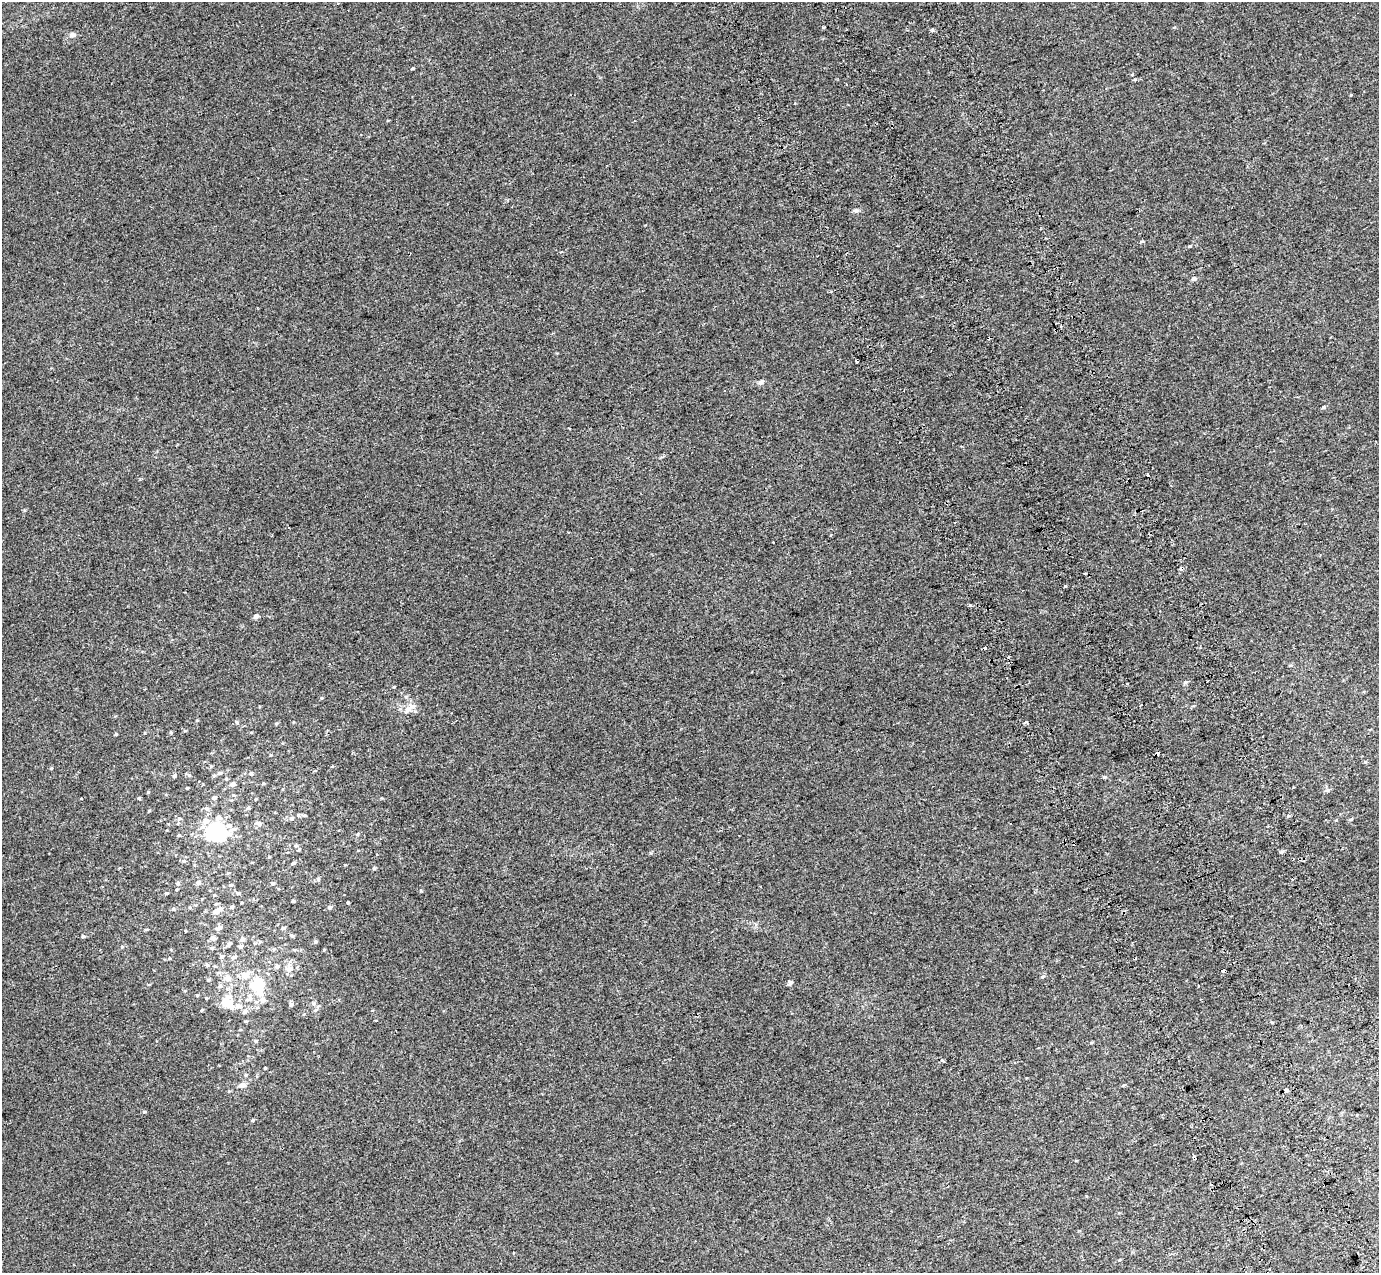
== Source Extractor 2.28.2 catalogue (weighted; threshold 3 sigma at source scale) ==
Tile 6 of 4 x 4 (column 2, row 2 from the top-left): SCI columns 1480-2856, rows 2767-4037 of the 5712 x 5475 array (HDU 1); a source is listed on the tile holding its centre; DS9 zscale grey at full resolution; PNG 1381 x 1275 px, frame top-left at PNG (2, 2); no overlay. Shown black and unused: <1% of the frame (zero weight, under 2 of 3 exposures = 6% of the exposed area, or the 3 px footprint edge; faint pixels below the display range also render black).
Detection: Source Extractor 2.28.2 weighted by HDU 2 'WHT'; one run over the whole footprint, this tile lists its part. Background 0.00395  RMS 0.007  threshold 0.0313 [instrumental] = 3 sigma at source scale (4.5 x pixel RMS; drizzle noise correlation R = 1.50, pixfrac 1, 0.0396/0.0396 arcsec/px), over >= 5 px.
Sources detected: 128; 16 cosmic-ray / hot-pixel residue — not listed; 4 inside a brighter listed object's ellipse — not listed separately; the other 108 listed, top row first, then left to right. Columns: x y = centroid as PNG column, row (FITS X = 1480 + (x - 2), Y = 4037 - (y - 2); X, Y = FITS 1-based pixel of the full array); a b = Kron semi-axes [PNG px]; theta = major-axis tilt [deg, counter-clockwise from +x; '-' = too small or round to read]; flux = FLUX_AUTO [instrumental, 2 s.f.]
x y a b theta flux
824 27 4 3 - 1.1
72 35 9 7 2 2.4
1351 95 3 3 - 3.2
794 103 3 3 - 0.89
856 210 6 5 - 1.7
1142 241 5 3 - 0.76
1194 279 6 5 - 1.7
857 361 3 3 - 4.3
761 382 8 6 39 1.6
1324 407 6 4 16 0.88
1065 586 3 3 - 1.4
970 605 4 3 - 1
256 616 5 5 - 2.1
1185 682 6 5 - 1.4
1127 684 3 2 - 0.54
409 708 21 7 36 5.3
237 722 6 5 - 0.87
1027 722 3 3 - 15
276 724 5 4 - 0.71
171 733 4 4 - 0.66
116 734 4 3 - 0.68
219 773 6 5 - 1.4
251 774 6 4 -62 0.89
189 775 6 5 - 1.1
174 776 5 5 - 0.89
1104 777 5 5 - 0.74
232 784 6 5 - 2.8
187 788 3 3 - 0.61
1327 790 6 5 - 1.2
139 798 4 4 - 0.73
214 798 6 5 - 1.5
255 799 4 3 - 0.49
248 808 5 4 - 1.4
207 809 7 6 - 1.5
149 811 5 3 - 0.54
298 815 5 4 - 0.96
304 815 6 4 -1 0.78
218 817 10 8 19 3
292 818 7 5 16 1.3
1351 819 6 3 35 0.76
205 821 9 8 - 4.1
178 823 5 3 - 0.55
258 824 9 5 -22 1.8
229 825 10 7 7 3.5
216 832 13 11 -13 69
358 834 5 3 - 0.69
179 835 4 4 - 0.66
296 845 6 5 - 1.3
184 861 5 5 - 0.96
293 863 5 4 - 0.99
374 868 5 4 - 0.81
318 879 5 4 - 0.79
178 883 5 5 - 1.2
198 883 5 4 - 2.4
272 883 5 4 - 1
230 885 5 4 - 0.78
166 893 4 3 - 0.81
238 893 6 4 -16 1.3
214 895 4 3 - 0.49
293 901 3 3 - 0.79
242 902 3 2 - 0.48
348 903 3 2 - 0.67
232 907 5 4 - 0.91
329 907 5 4 - 1.3
173 909 4 4 - 0.67
215 912 7 6 - 3.3
219 928 9 5 37 1.8
283 928 5 4 - 1.2
83 936 5 4 - 1
292 936 5 4 - 1
213 938 7 6 - 1.8
242 939 7 5 4 1.4
316 942 5 4 - 0.97
229 944 6 5 - 1.2
241 946 6 6 - 1.4
122 947 5 3 - 0.62
324 950 3 3 - 0.55
221 957 6 5 - 1.1
232 957 8 4 9 1.2
207 965 5 4 - 0.94
215 966 4 4 - 0.61
277 966 6 6 - 1.5
289 969 8 7 - 4.5
1223 971 3 3 - 1.7
245 975 13 9 28 6.3
1042 977 6 4 18 0.91
227 978 10 8 -28 4
208 980 5 4 - 0.83
790 983 5 5 - 2.1
258 984 10 9 - 29
197 995 4 4 - 0.61
249 998 14 9 58 5.6
262 1000 6 6 - 3.5
227 1002 19 13 -56 14
314 1004 7 6 - 1.6
291 1005 6 5 - 1.4
245 1012 9 5 37 1.9
1272 1023 3 3 - 0.84
255 1041 5 4 - 0.91
942 1060 4 4 - 1.2
265 1068 3 3 - 0.62
242 1085 6 5 - 4.4
1286 1090 4 3 - 2.9
144 1112 5 4 - 0.79
253 1120 5 3 - 0.64
1194 1158 4 3 - 4.6
1211 1184 3 3 - 1.2
1119 1260 4 3 - 0.55
Overlapping masked pixels (flux is a lower limit): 1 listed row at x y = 1194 1158
Unlisted compact peaks at least as high as the median listed source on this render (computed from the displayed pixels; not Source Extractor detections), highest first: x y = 413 68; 421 891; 1135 79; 51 768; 1365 762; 25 510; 651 853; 1174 27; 140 479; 1336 820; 145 733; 1288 816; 263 783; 271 755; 293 722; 169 958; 1123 1085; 1091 1043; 345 865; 393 687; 569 428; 645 225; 1076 1161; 557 353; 81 798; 115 716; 382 798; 186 931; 251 732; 507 200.